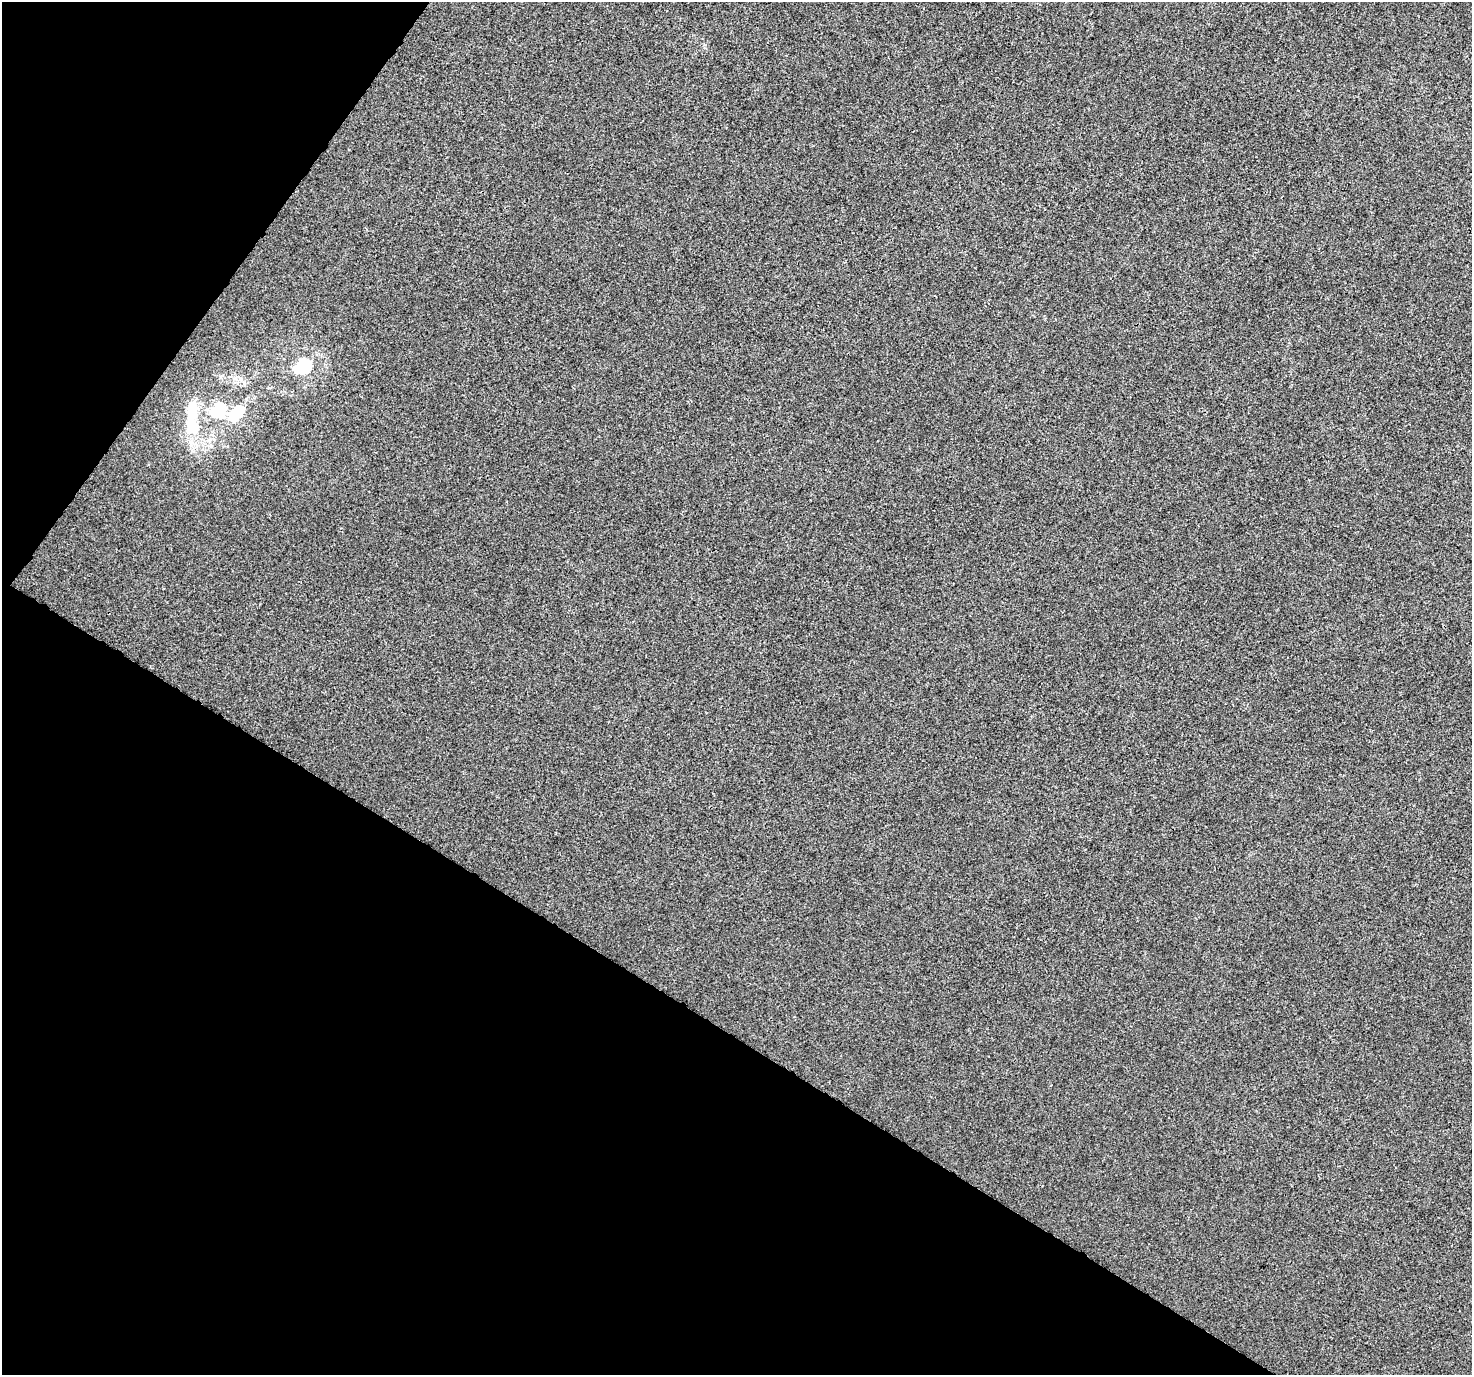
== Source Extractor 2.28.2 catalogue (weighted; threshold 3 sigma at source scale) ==
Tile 9 of 4 x 4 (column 1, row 3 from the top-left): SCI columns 42-1511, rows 1673-3045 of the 5955 x 6026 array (HDU 1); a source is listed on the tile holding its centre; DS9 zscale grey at full resolution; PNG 1474 x 1377 px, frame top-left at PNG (2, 2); no overlay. Shown black and unused: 31% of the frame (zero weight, under 3 of 4 exposures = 5% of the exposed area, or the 3 px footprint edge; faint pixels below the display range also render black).
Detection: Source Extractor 2.28.2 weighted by HDU 2 'WHT'; one run over the whole footprint, this tile lists its part. Background -4.45e-05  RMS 0.0037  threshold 0.0165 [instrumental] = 3 sigma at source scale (4.5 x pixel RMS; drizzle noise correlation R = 1.50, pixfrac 1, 0.0396/0.0396 arcsec/px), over >= 5 px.
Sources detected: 5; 1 inside a brighter object's white glare — not listed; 1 inside a brighter listed object's ellipse — not listed separately; the other 3 listed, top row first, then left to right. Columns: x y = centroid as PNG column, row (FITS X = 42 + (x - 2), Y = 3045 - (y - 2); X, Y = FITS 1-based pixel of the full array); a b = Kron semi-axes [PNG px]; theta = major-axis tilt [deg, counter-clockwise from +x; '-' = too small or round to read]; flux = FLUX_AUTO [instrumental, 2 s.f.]
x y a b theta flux
302 367 23 16 27 16
218 410 25 20 33 18
193 426 24 17 -72 15